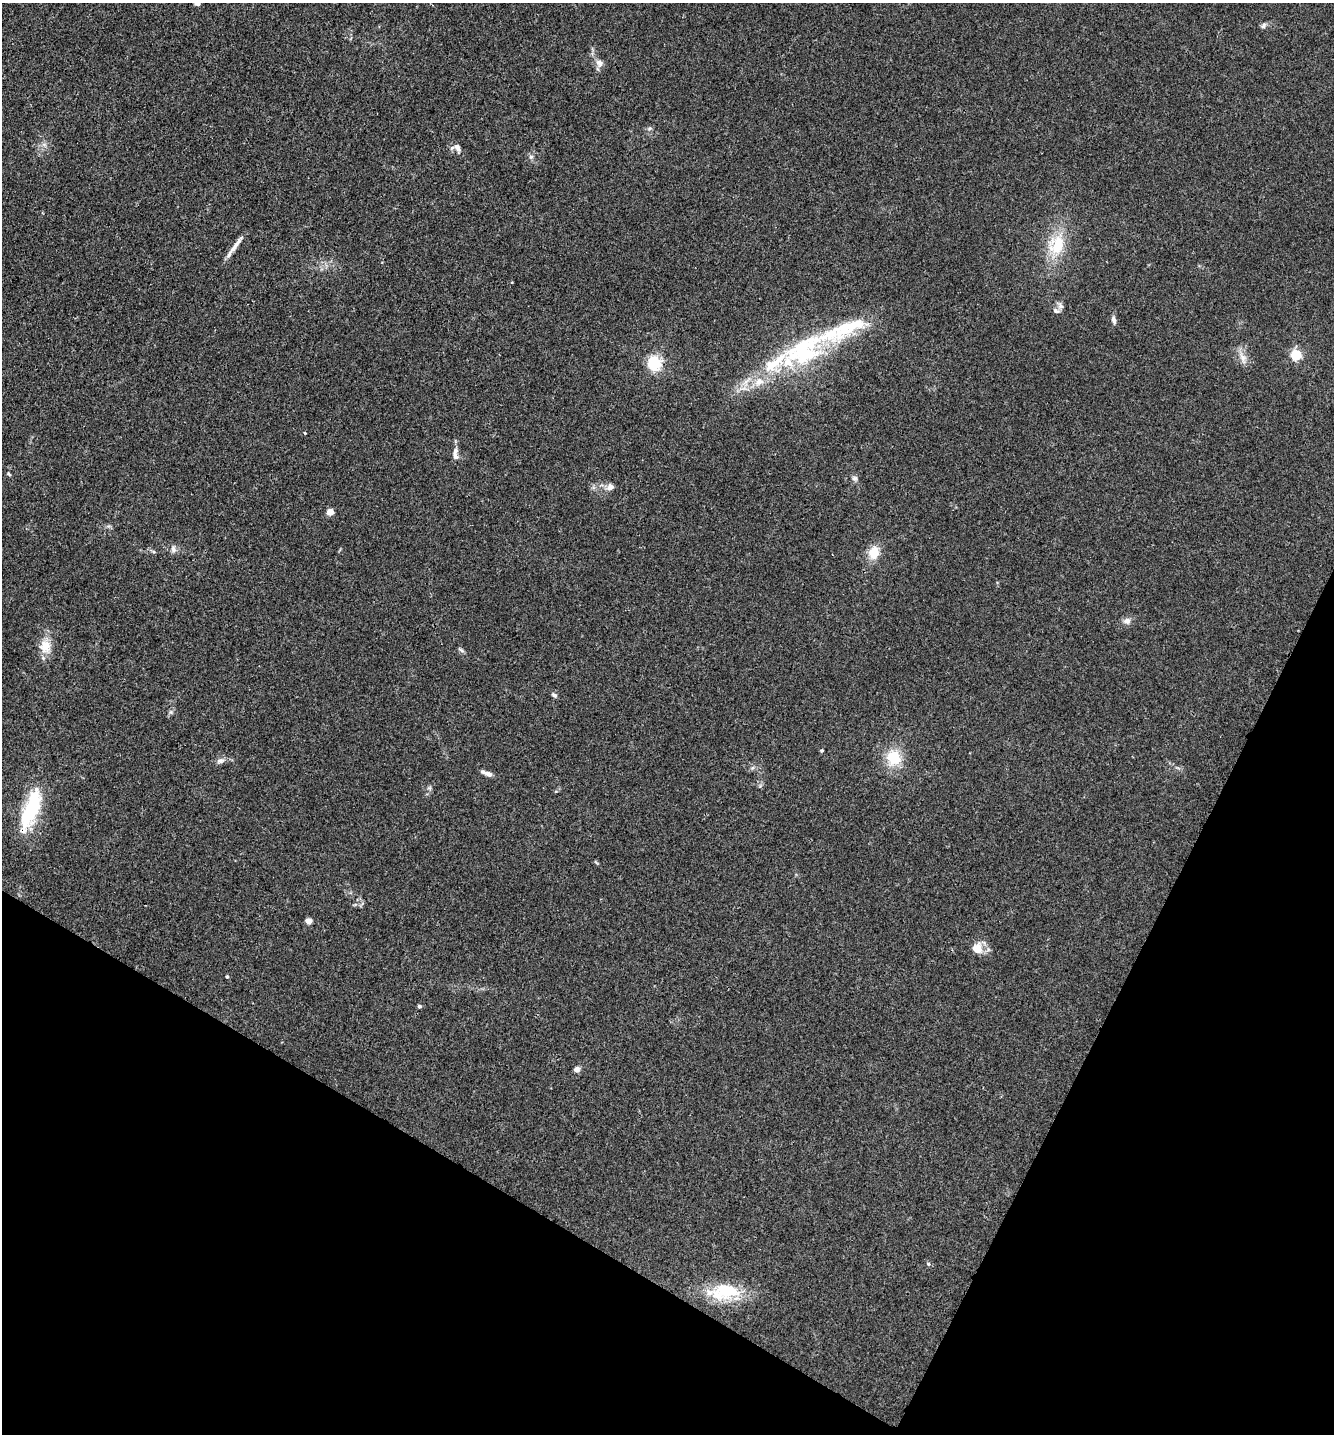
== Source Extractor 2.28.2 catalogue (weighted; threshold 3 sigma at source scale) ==
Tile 15 of 4 x 4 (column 3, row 4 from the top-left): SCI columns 2823-4154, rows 32-1463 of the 5791 x 5784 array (HDU 1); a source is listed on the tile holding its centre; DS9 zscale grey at full resolution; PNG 1336 x 1436 px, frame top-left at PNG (2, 3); no overlay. Shown black and unused: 23% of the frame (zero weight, under 3 of 4 exposures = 2% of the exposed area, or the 3 px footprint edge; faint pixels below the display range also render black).
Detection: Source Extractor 2.28.2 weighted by HDU 2 'WHT'; one run over the whole footprint, this tile lists its part. Background 0.0172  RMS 0.0044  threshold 0.02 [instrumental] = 3 sigma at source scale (4.5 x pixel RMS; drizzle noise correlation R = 1.50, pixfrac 1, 0.05/0.05 arcsec/px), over >= 5 px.
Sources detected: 43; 7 inside a brighter listed object's ellipse — not listed separately; the other 36 listed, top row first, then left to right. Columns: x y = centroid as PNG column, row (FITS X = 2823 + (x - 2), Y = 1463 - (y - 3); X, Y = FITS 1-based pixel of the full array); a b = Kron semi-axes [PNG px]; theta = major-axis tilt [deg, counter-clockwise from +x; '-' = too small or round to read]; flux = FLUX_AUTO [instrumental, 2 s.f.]
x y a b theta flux
1263 25 8 5 56 1
600 63 9 7 -34 2.3
457 147 11 7 -58 2.1
531 157 6 5 - 0.93
235 245 32 5 53 3.5
1057 245 29 20 68 15
1060 306 10 7 -45 1.5
1114 320 10 5 -75 1.4
803 350 55 35 31 51
1296 355 5 5 - 39
1242 357 12 7 -63 2.8
654 363 5 5 - 86
305 433 3 3 - 0.33
455 451 11 6 80 1.9
9 474 6 3 -53 0.51
855 478 8 7 - 1.1
610 487 10 8 20 2.1
330 512 4 4 - 8.1
173 549 10 7 -71 1.7
874 553 15 12 82 6.6
1127 621 9 8 - 2
45 646 18 15 90 6.5
461 650 10 4 -32 0.81
554 695 8 5 -30 0.85
822 751 4 4 - 0.52
894 758 18 17 - 12
220 761 10 6 11 1.6
487 773 13 4 -20 2.5
31 809 51 16 69 27
308 921 4 4 - 5.4
977 949 11 10 - 5.7
227 976 4 3 - 0.58
419 1006 4 4 - 1
577 1069 7 6 - 1.6
928 1264 5 5 - 0.62
728 1291 43 19 0 21
Overlapping masked pixels (flux is a lower limit): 1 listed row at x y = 31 809